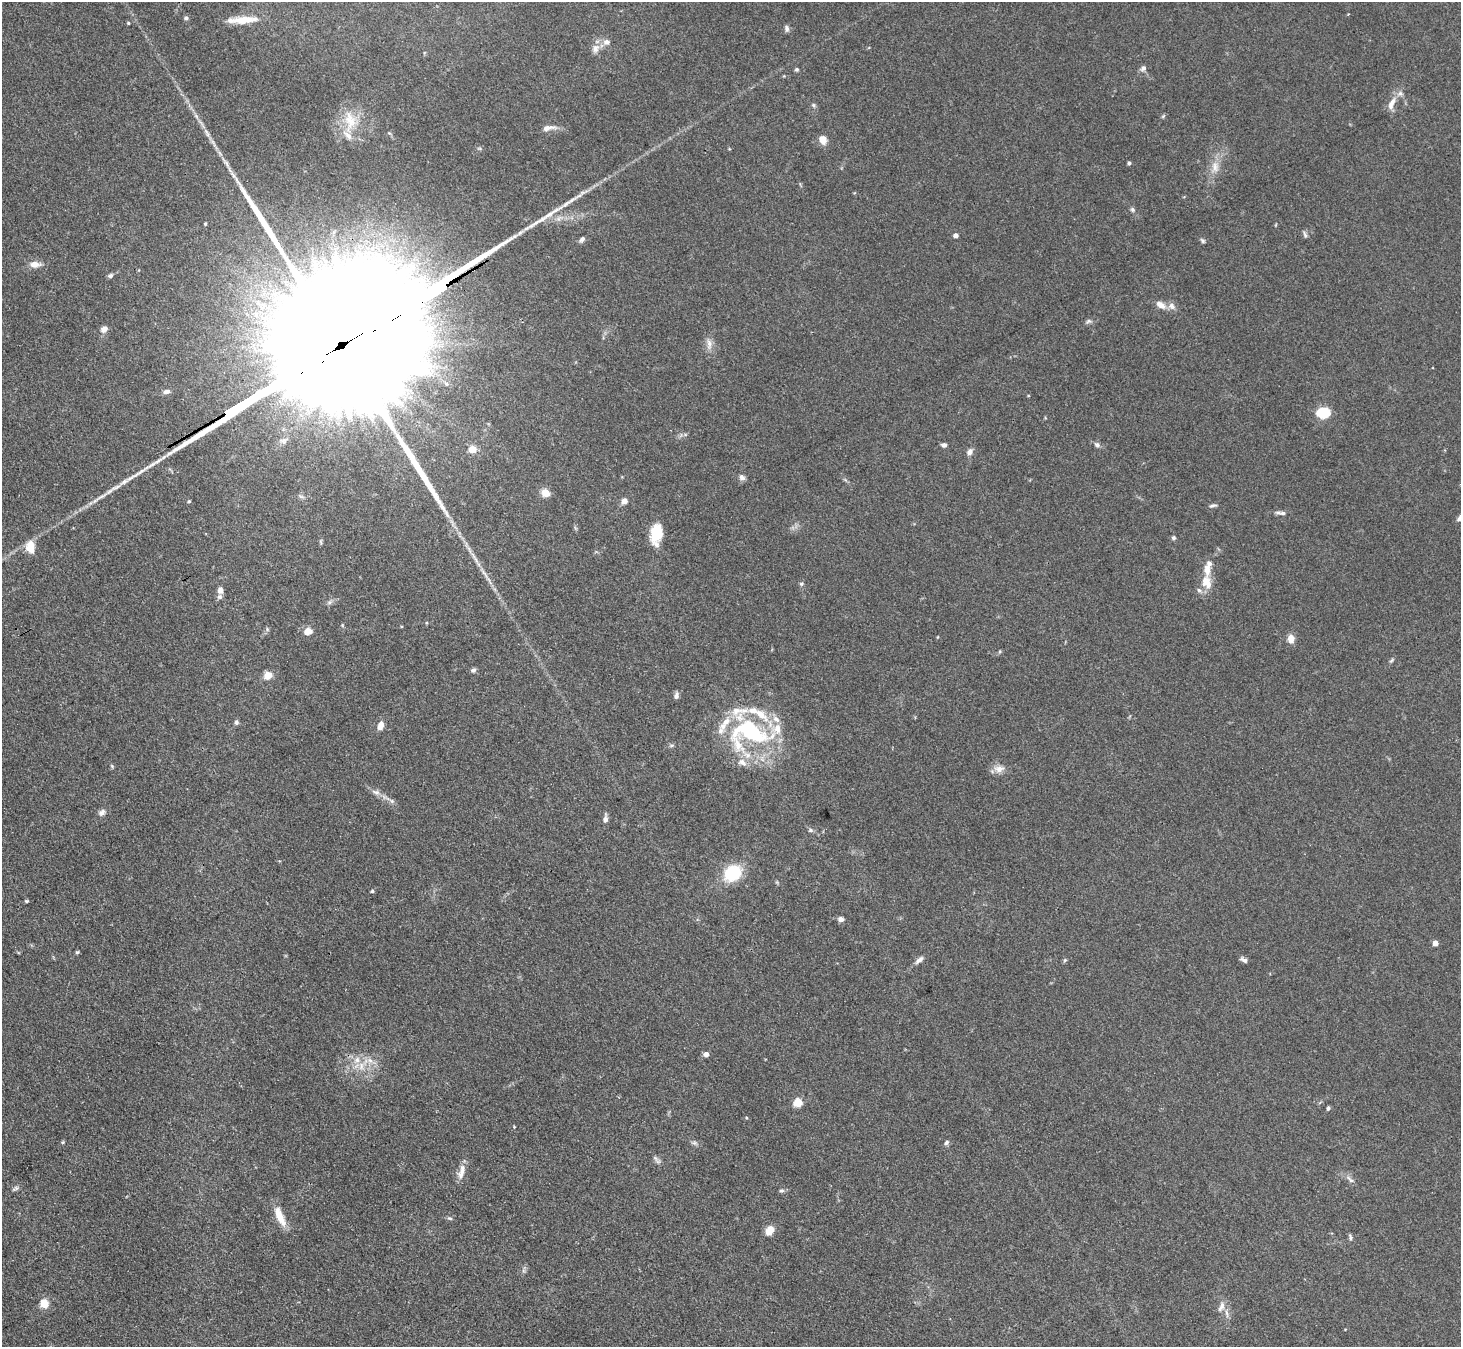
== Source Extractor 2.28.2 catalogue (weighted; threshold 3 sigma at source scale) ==
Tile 7 of 4 x 4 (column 3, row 2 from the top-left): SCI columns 2921-4379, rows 2985-4329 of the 5841 x 5833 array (HDU 1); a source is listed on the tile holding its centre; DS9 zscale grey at full resolution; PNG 1463 x 1349 px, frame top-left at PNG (2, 2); no overlay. Shown black and unused: <1% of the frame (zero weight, under 3 of 4 exposures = <1% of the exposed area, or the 3 px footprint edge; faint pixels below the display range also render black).
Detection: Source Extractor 2.28.2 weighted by HDU 2 'WHT'; one run over the whole footprint, this tile lists its part. Background 0.0864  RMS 0.0056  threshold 0.0254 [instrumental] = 3 sigma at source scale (4.5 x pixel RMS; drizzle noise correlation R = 1.50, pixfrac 1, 0.05/0.05 arcsec/px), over >= 5 px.
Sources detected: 122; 1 inside a brighter object's white glare — not listed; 15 inside a brighter listed object's ellipse — not listed separately; the other 106 listed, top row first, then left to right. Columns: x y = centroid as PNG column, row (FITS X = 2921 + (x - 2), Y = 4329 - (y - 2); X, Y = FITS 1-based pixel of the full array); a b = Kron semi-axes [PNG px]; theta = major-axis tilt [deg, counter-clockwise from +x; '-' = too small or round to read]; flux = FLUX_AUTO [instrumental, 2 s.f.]
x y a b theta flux
186 18 6 5 - 1.1
243 20 31 10 6 11
128 23 4 3 - 0.64
787 28 8 5 -83 1.6
606 42 9 7 -8 2.7
595 48 12 9 76 3.8
1143 68 8 7 - 1.9
797 69 5 5 - 0.94
1392 102 15 8 58 4.4
813 105 6 5 - 0.93
1163 116 7 4 45 0.74
350 121 34 15 -87 15
548 128 18 7 9 3.8
206 132 9 4 -46 1.6
823 139 10 8 -70 4.9
1129 163 4 3 - 1.2
1215 167 16 10 -82 5.6
233 175 15 3 -56 2.5
1132 209 6 6 - 1.1
205 224 4 3 - 0.74
956 235 4 4 - 3
1305 235 10 5 -75 1.4
582 239 8 5 51 1.5
1203 241 7 4 -46 1
35 264 14 8 0 4.8
110 276 7 5 22 1.4
1161 305 13 7 -33 4.4
1172 306 11 8 -42 2.9
1088 321 7 5 21 1.3
104 329 9 7 39 3.1
709 344 17 7 -86 3.9
340 346 200 26 30 140000
446 384 7 5 -62 1.3
166 392 9 5 13 2.1
1323 413 12 9 -1 17
283 441 10 8 24 2.5
944 445 6 5 - 2.1
1097 445 8 6 -25 1.8
473 449 5 5 - 15
969 452 8 6 78 2.7
742 477 8 7 - 2.1
545 493 9 8 - 5.3
189 501 4 4 - 0.72
624 501 6 5 - 3.5
1213 505 10 4 14 1.4
1283 513 10 6 -1 1.8
1460 518 9 5 50 1.9
656 533 22 12 83 16
1174 538 5 5 - 1.1
321 542 6 4 -71 0.8
30 547 12 8 -88 10
475 558 28 3 -58 5
1206 582 22 14 -73 9.2
801 584 6 5 - 0.96
220 590 6 5 - 4
220 597 7 6 - 1.6
267 629 6 4 -73 0.75
308 631 7 6 - 6.1
1291 639 8 7 - 5.4
1000 651 6 3 72 0.63
1391 660 7 4 45 0.88
473 670 6 5 - 1.4
268 675 5 5 - 19
676 696 8 6 86 1.9
736 711 18 12 19 7.6
761 714 27 11 -40 13
236 722 7 6 - 1.3
381 725 11 7 74 4.1
752 734 53 19 -17 53
112 766 5 4 - 0.66
999 769 15 10 0 4.5
376 792 12 7 -24 2.9
392 801 6 5 - 1.3
102 812 11 7 41 2.3
605 819 11 6 84 2.2
810 830 6 5 - 1.1
732 873 11 10 - 42
372 891 4 4 - 0.79
26 901 5 4 - 0.71
841 919 7 6 - 2.1
1435 943 4 4 - 5
77 952 5 4 - 0.8
919 960 14 5 41 2.5
1065 960 6 4 44 0.74
1244 960 9 5 -26 1.8
706 1054 5 4 - 3.1
370 1060 9 7 -43 3.3
361 1066 12 7 90 4.5
798 1103 5 5 - 24
1328 1108 5 4 - 1
514 1127 4 3 - 0.45
63 1142 5 3 - 0.64
947 1142 7 5 47 1.3
694 1143 8 5 -19 1.4
655 1158 11 5 -52 1.7
461 1171 21 8 75 5
1350 1179 14 5 -43 2.2
15 1188 10 5 29 1.4
781 1191 6 5 - 1.1
280 1216 27 9 -66 9
450 1218 7 4 -18 0.92
769 1230 11 8 51 5.5
1350 1237 9 4 -74 1.2
44 1304 10 9 - 6.7
1221 1306 15 7 66 3.3
1227 1313 13 4 -79 2
Overlapping masked pixels (flux is a lower limit): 1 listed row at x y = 340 346
Isophote crosses this tile's border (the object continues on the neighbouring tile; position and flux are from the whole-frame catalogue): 1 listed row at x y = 1460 518